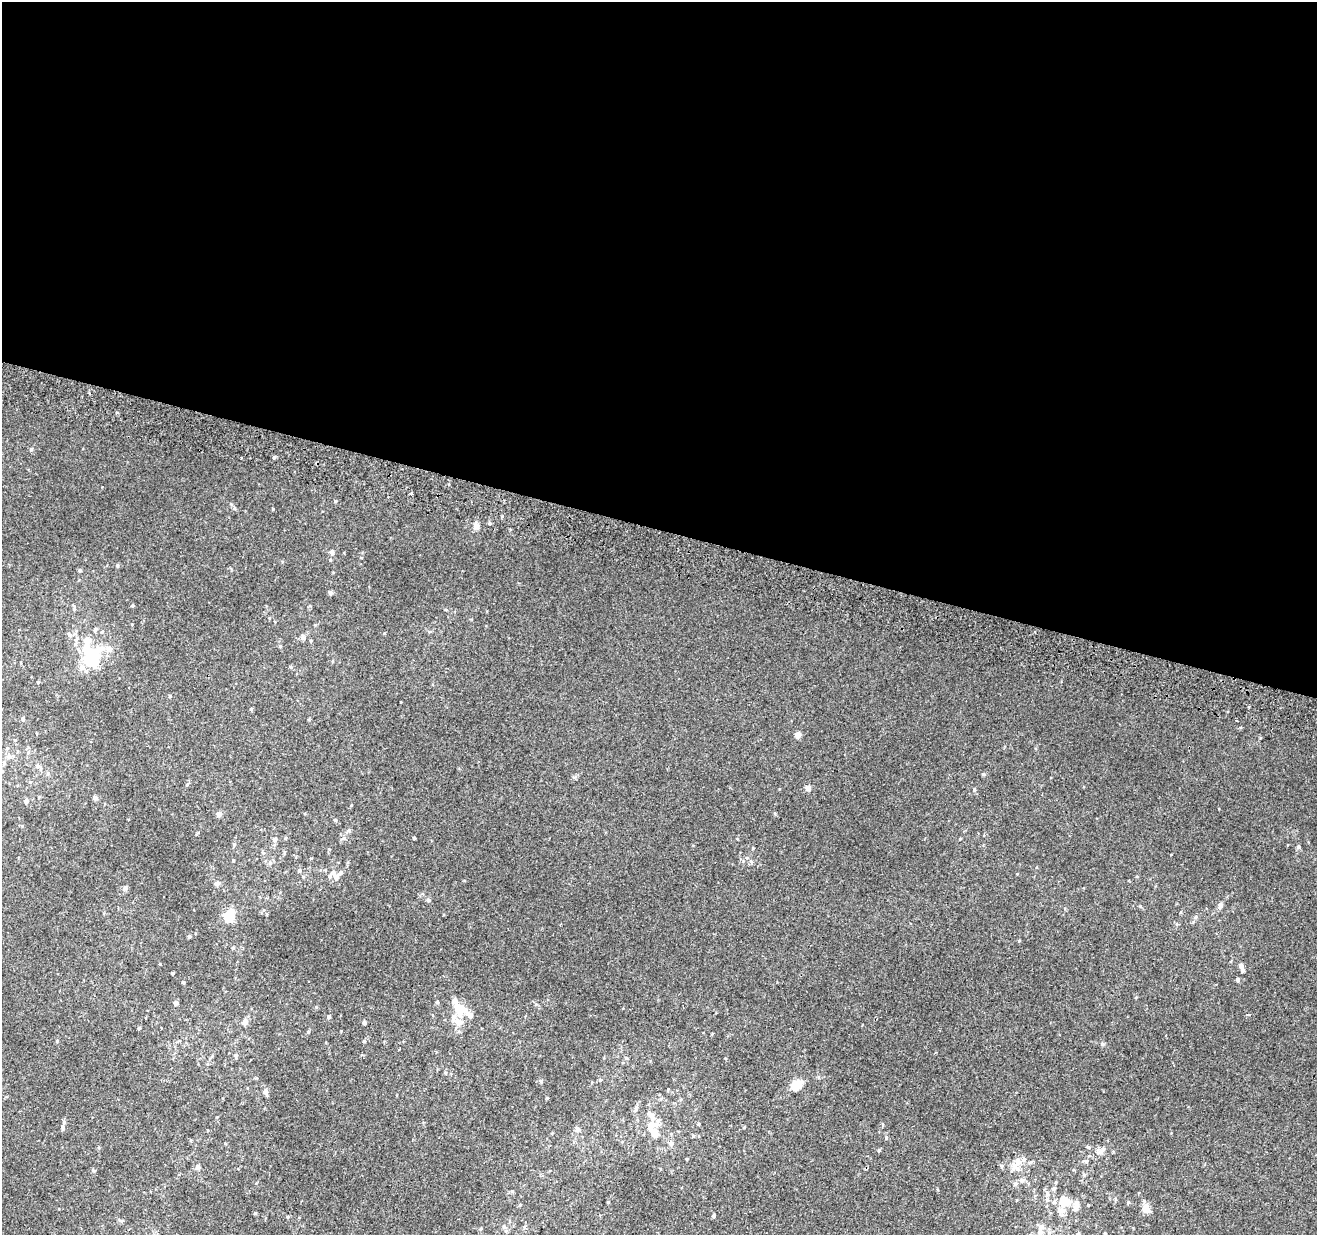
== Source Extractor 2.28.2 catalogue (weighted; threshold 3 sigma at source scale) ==
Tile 3 of 4 x 4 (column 3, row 1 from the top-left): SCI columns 2649-3963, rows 4024-5256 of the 5290 x 5516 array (HDU 1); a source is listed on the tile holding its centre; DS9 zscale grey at full resolution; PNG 1319 x 1237 px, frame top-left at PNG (2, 2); no overlay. Shown black and unused: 43% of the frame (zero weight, under 2 of 3 exposures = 2% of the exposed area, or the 3 px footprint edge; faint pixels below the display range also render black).
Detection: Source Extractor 2.28.2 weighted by HDU 2 'WHT'; one run over the whole footprint, this tile lists its part. Background 0.00623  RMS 0.0056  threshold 0.0254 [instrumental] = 3 sigma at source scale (4.5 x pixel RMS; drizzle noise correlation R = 1.50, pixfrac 1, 0.0396/0.0396 arcsec/px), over >= 5 px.
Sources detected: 122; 1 inside a brighter object's white glare — not listed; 15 inside a brighter listed object's ellipse — not listed separately; the other 106 listed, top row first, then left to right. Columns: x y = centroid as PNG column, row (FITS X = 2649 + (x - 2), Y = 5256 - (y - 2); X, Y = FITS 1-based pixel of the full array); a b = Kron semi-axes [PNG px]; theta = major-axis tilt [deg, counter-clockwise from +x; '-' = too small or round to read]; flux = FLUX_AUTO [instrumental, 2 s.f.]
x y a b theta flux
31 449 5 4 - 0.69
274 457 4 4 - 0.75
411 493 3 3 - 0.7
273 509 4 3 - 0.41
489 523 5 3 - 0.61
476 526 8 6 -58 2.6
332 552 5 5 - 1.8
330 560 4 4 - 0.53
117 566 5 4 - 0.68
330 593 5 4 - 1.4
133 605 5 3 - 0.54
74 608 8 3 -90 0.82
69 635 6 5 - 1
303 638 7 6 - 1.8
76 640 7 4 -89 1.3
87 641 45 11 -89 13
109 649 7 7 - 3
92 659 18 17 - 18
291 667 5 3 - 0.53
251 709 4 4 - 0.78
23 719 5 4 - 1.2
798 735 5 4 - 4.7
7 748 4 4 - 0.62
4 763 7 5 -88 1.1
38 766 12 6 -29 2.1
983 774 5 4 - 0.7
30 782 5 4 - 0.65
187 784 5 3 - 0.55
808 788 7 6 - 1.8
974 789 6 4 -90 0.75
95 798 6 5 - 1.4
26 801 5 5 - 2
219 814 6 5 - 2
335 820 4 4 - 0.69
349 830 7 4 32 0.97
285 838 5 3 - 0.56
344 838 8 4 31 1.1
414 838 3 3 - 0.6
274 840 7 6 - 1.6
234 844 4 4 - 0.61
1299 847 5 5 - 1.1
233 860 3 3 - 0.47
270 863 6 5 - 1.2
299 871 6 6 - 0.99
340 872 7 5 40 1.2
336 877 7 6 - 2.5
217 883 7 6 - 1.6
125 888 7 5 71 1.1
428 900 5 5 - 1.3
1220 905 8 6 75 1.8
229 916 11 8 67 12
1195 917 5 5 - 0.96
189 937 4 3 - 0.86
1019 941 5 3 - 0.44
233 948 4 3 - 0.86
1241 966 5 5 - 2.2
173 973 3 2 - 0.55
1238 980 5 4 - 1.2
183 982 4 3 - 0.83
437 1002 5 4 - 0.69
176 1003 5 5 - 1.2
458 1007 28 8 -73 6.9
469 1015 13 7 -40 2.4
1249 1015 4 3 - 0.61
329 1017 5 4 - 1.2
245 1022 6 5 - 3.5
364 1023 4 4 - 1.3
139 1028 4 4 - 0.6
308 1032 5 4 - 0.61
57 1041 5 3 - 0.47
364 1041 5 3 - 0.52
236 1056 6 5 - 0.97
600 1080 5 4 - 0.61
541 1081 5 4 - 0.89
796 1085 8 7 - 12
265 1092 6 6 - 1.8
635 1108 8 4 81 1.1
652 1117 19 9 -59 5.1
62 1127 7 5 77 1.2
577 1129 7 6 - 1.5
655 1133 17 10 -74 5.8
693 1136 5 4 - 0.59
886 1137 5 4 - 0.57
671 1143 7 7 - 1.8
1088 1147 5 4 - 0.77
1103 1149 6 5 - 1.3
879 1150 4 4 - 0.67
687 1159 3 2 - 0.46
1086 1161 7 5 -7 1
1018 1162 12 8 -89 4.5
1030 1162 6 4 2 0.86
1001 1166 6 4 -90 0.74
198 1167 6 5 - 1.6
1022 1180 6 5 - 1.2
1015 1184 6 5 - 1
1054 1188 6 5 - 1.1
1047 1194 7 6 - 1.6
1063 1200 12 8 83 5.7
608 1202 4 3 - 0.47
1076 1206 16 7 77 3.4
1146 1209 10 8 -56 4.5
255 1213 4 4 - 0.64
714 1215 4 3 - 0.97
481 1229 5 4 - 0.66
1040 1232 7 6 - 2.3
1105 1233 3 2 - 0.54
Isophote crosses this tile's border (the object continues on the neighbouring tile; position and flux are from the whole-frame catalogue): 1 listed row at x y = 1040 1232
Unlisted compact peaks at least as high as the median listed source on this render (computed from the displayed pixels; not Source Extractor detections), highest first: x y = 1103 1044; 335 501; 753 848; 547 1098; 280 646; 1128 1202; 960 839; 267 915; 384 633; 574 777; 1140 906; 775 814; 132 624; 117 412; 744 1127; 361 558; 536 1004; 170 696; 1260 738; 288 1217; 316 1007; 1017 874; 512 1191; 1249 707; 1219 809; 93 1170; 341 1031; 231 504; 1181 912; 351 805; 160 964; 779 789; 401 702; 725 1058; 737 839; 445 1072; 1136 997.